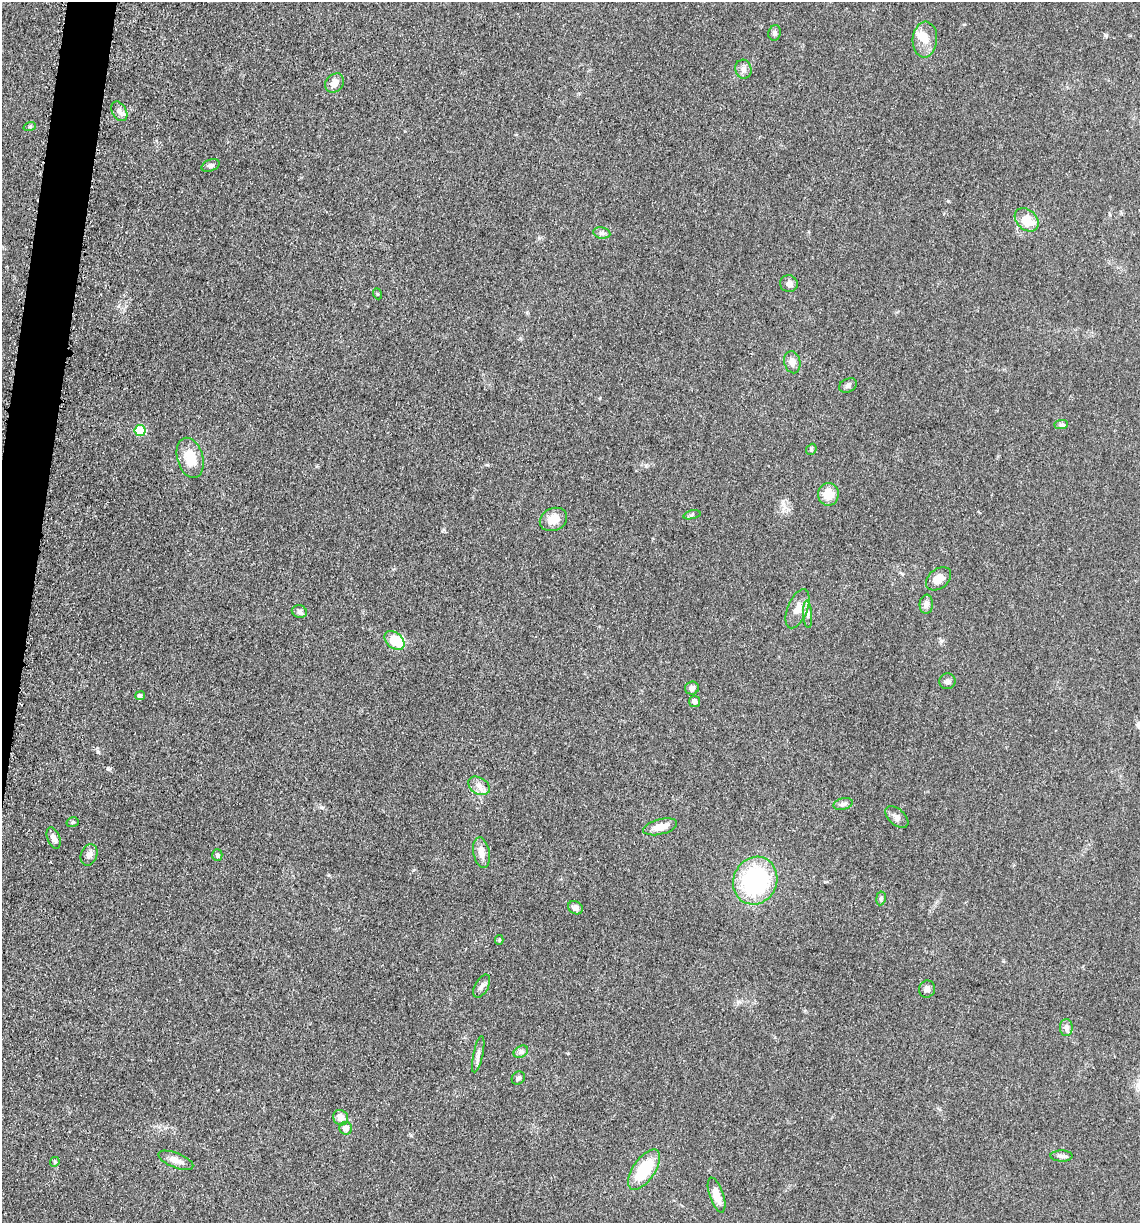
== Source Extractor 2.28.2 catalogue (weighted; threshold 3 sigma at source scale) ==
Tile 7 of 4 x 4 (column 3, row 2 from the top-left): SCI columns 2525-3662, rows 2464-3684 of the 4980 x 4921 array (HDU 1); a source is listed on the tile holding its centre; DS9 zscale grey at full resolution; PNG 1142 x 1225 px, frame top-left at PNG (2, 2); each listed source drawn as its Kron ellipse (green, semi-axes under 4 px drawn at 4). Shown black and unused: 2% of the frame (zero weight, under 3 of 5 exposures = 4% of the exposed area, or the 3 px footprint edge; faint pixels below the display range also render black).
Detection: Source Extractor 2.28.2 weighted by HDU 2 'WHT'; one run over the whole footprint, this tile lists its part. Background 0.0562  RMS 0.0059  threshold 0.0267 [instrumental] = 3 sigma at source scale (4.5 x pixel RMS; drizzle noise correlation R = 1.50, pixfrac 1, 0.05/0.05 arcsec/px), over >= 5 px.
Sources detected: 58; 2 inside a brighter object's white glare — neither listed nor drawn; the other 56 listed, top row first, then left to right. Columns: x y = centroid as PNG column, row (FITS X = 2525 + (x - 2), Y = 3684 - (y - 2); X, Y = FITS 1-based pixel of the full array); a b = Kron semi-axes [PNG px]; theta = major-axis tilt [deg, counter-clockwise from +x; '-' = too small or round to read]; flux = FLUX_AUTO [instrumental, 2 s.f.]
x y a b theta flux
775 33 8 6 76 1.6
925 39 18 12 86 7
743 69 9 8 - 2.8
335 83 10 8 49 4.4
119 111 11 7 -60 2.6
30 126 6 4 18 0.81
211 165 9 5 21 1.6
1027 220 13 10 -43 11
602 233 8 5 -10 1.7
789 284 9 8 - 2.6
378 294 5 3 - 0.56
792 362 11 8 -75 3.9
848 385 9 6 25 1.8
1061 425 7 4 1 1.1
140 430 5 5 - 29
811 449 6 5 - 0.91
190 458 20 13 -74 13
828 494 11 10 - 9.1
692 515 9 3 14 0.98
553 519 14 11 24 7.7
939 579 14 9 39 5.7
926 604 9 6 86 2.7
798 609 20 10 68 6.8
299 612 8 6 -16 2.2
808 614 14 4 -87 2.1
394 640 11 7 -40 19
947 681 8 8 - 2.1
692 688 7 6 - 2.2
140 696 5 4 - 1.6
695 702 5 5 - 2.3
479 786 11 8 -33 3.8
843 804 10 5 14 1.9
897 817 14 8 -41 3
73 822 6 5 - 0.94
660 827 17 7 14 8
54 838 11 6 -68 3
481 853 15 8 -79 5.1
89 855 11 8 70 2.9
217 855 6 5 - 1.3
755 881 24 21 65 71
881 898 7 4 81 1
575 908 8 6 -31 3.4
499 940 5 4 - 0.93
482 986 12 6 62 2.6
927 989 9 8 - 2.4
1066 1028 8 6 -89 1.9
521 1052 8 5 30 1.6
478 1054 18 5 78 2.6
518 1078 7 6 - 1.4
341 1118 8 7 - 5.1
346 1128 6 6 - 3.7
1061 1156 11 5 0 2
176 1160 18 7 -21 4.6
55 1162 5 4 - 0.78
644 1170 23 11 55 26
716 1195 18 7 -71 7.2
Unlisted compact peaks at least as high as the median listed source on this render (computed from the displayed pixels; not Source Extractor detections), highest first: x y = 98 752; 108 769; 321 807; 1106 35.